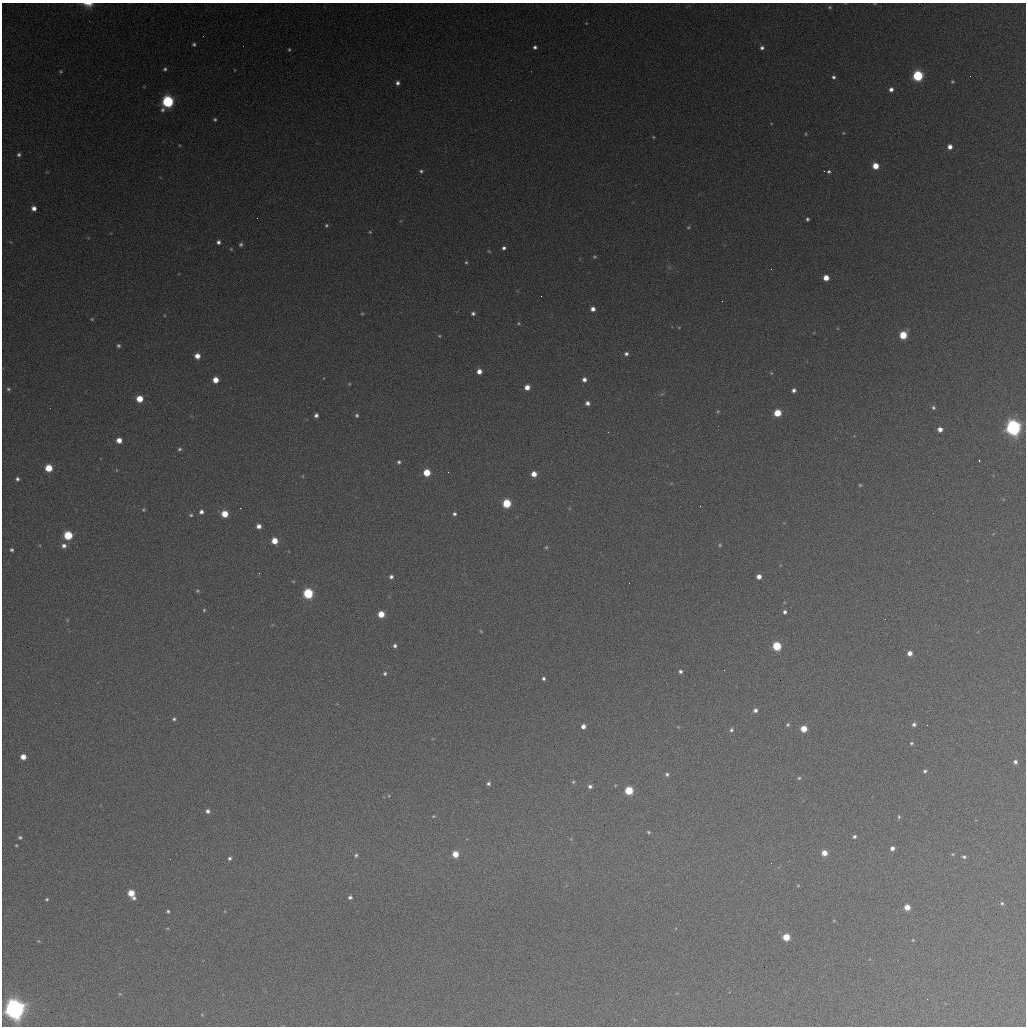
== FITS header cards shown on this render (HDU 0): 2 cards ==
NAXIS1  =                 1024 / length of data axis 1
NAXIS2  =                 1024 / length of data axis 2

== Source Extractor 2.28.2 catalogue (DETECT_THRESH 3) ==
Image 1024 x 1024 px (HDU 0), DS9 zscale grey, 1 PNG px = 1 image px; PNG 1028 x 1028 px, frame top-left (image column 1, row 1024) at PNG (2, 3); no overlay
Background 366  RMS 16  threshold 47.6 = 3 sigma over >= 5 px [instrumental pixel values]
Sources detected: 159; all 159 listed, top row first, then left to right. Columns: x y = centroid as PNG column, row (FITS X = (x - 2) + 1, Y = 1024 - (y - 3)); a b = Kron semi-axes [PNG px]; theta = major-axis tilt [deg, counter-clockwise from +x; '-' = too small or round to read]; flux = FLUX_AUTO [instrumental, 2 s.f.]
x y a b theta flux
88 4 13 6 -5 9.1e+03
830 7 5 4 - 1.5e+03
586 23 4 3 - 7.7e+02
194 44 4 4 - 2.1e+03
535 47 4 4 - 2.8e+03
762 48 5 5 - 3.0e+03
289 49 4 3 - 1.4e+03
165 69 5 4 - 2.0e+03
234 70 3 2 - 6.6e+02
61 71 4 4 - 1.3e+03
918 76 6 6 - 9.8e+04
833 77 5 4 - 2.2e+03
952 81 4 4 - 1.2e+03
398 83 5 4 - 3.3e+03
891 89 5 4 - 4.6e+03
168 102 7 6 - 1.5e+05
215 119 4 4 - 1.6e+03
843 133 3 3 - 8.7e+02
806 134 4 3 - 9.2e+02
653 137 4 4 - 1.1e+03
179 145 4 3 - 8.7e+02
950 147 4 4 - 6.2e+03
19 155 4 4 - 2.3e+03
875 166 5 5 - 1.6e+04
421 171 4 4 - 1.9e+03
829 172 3 3 - 1.8e+03
34 208 5 4 - 5.8e+03
257 218 2 2 - 4.9e+02
807 219 4 3 - 2.0e+03
326 225 4 4 - 1.5e+03
688 227 5 4 - 1.3e+03
370 232 4 2 - 1.0e+03
218 242 5 5 - 3.3e+03
241 244 5 5 - 2.2e+03
504 248 4 4 - 2.9e+03
231 249 5 3 - 1.1e+03
489 251 5 4 - 1.2e+03
594 257 5 4 - 1.4e+03
466 262 4 4 - 1.5e+03
826 278 5 5 - 1.1e+04
541 296 2 2 - 7.5e+02
593 309 5 4 - 5.2e+03
473 313 5 5 - 2.7e+03
362 314 4 3 - 1.1e+03
92 319 4 3 - 1.0e+03
519 323 5 4 - 1.3e+03
679 327 5 3 - 8.8e+02
903 335 6 5 - 3.2e+04
439 336 4 4 - 1.1e+03
118 346 5 4 - 2.0e+03
626 354 5 5 - 2.9e+03
197 356 5 5 - 8.4e+03
479 371 5 5 - 7.4e+03
771 373 5 4 - 1.1e+03
584 379 5 5 - 4.5e+03
215 380 5 5 - 1.2e+04
349 384 5 4 - 1.1e+03
527 387 5 5 - 8.8e+03
8 389 5 4 - 1.9e+03
794 390 4 4 - 3.4e+03
140 399 5 5 - 1.9e+04
587 403 5 4 - 4.0e+03
933 407 5 4 - 1.8e+03
718 411 5 4 - 1.1e+03
777 413 5 5 - 2.4e+04
316 415 4 4 - 3.1e+03
357 415 5 5 - 2.1e+03
1013 428 7 6 - 4.2e+05
940 429 5 4 - 6.3e+03
119 440 5 5 - 9.2e+03
179 449 5 4 - 1.8e+03
979 460 2 2 - 7.6e+02
399 462 4 4 - 2.1e+03
49 468 5 5 - 2.5e+04
448 472 3 2 - 7.9e+02
427 473 5 5 - 2.3e+04
534 474 5 5 - 9.9e+03
303 476 5 3 - 7.7e+02
17 479 4 4 - 2.3e+03
860 485 4 4 - 1.3e+03
507 503 6 5 - 4.4e+04
143 510 4 4 - 1.2e+03
201 512 5 4 - 3.9e+03
225 514 5 5 - 1.9e+04
454 514 4 4 - 2.4e+03
191 515 4 4 - 1.5e+03
259 526 4 4 - 5.7e+03
68 535 5 5 - 4.9e+04
274 541 5 5 - 1.6e+04
720 545 4 3 - 1.3e+03
64 546 6 6 - 4.4e+03
546 547 5 4 - 1.3e+03
11 550 4 3 - 2.0e+03
391 577 5 4 - 3.1e+03
759 577 4 4 - 6.4e+03
293 581 5 3 - 8.8e+02
629 583 2 2 - 4.2e+02
197 591 5 4 - 1.5e+03
308 593 6 6 - 8.2e+04
204 610 4 4 - 1.2e+03
785 612 4 4 - 2.7e+03
381 614 5 5 - 1.7e+04
885 619 2 2 - 2.3e+03
481 631 3 3 - 9.8e+02
395 646 5 4 - 2.6e+03
777 646 5 5 - 4.9e+04
910 653 4 4 - 6.8e+03
724 670 2 2 - 9.9e+02
680 671 4 4 - 2.5e+03
385 673 5 5 - 1.9e+03
543 678 4 4 - 2.1e+03
755 710 5 5 - 3.7e+03
174 719 5 4 - 1.9e+03
914 724 5 5 - 2.8e+03
788 725 4 4 - 1.6e+03
927 725 2 2 - 5.1e+02
583 726 4 4 - 5.1e+03
804 729 5 5 - 1.6e+04
731 730 5 5 - 2.0e+03
911 743 4 4 - 1.4e+03
23 757 5 5 - 9.5e+03
1015 762 4 4 - 3.0e+03
925 771 4 4 - 2.0e+03
667 774 5 5 - 2.1e+03
799 778 5 4 - 1.5e+03
573 782 5 4 - 1.4e+03
488 783 4 4 - 2.3e+03
590 786 5 4 - 2.9e+03
629 791 5 5 - 4.1e+04
208 811 5 5 - 3.6e+03
433 816 4 3 - 9.3e+02
899 817 6 4 90 1.6e+03
648 832 5 3 - 1.5e+03
20 837 4 4 - 1.7e+03
854 837 4 4 - 2.4e+03
16 845 3 3 - 1.1e+03
892 848 5 4 - 4.5e+03
824 853 5 5 - 1.1e+04
455 854 5 5 - 1.4e+04
953 854 5 4 - 1.3e+03
356 855 5 4 - 1.8e+03
964 857 5 5 - 2.1e+03
230 858 4 4 - 2.3e+03
771 863 2 2 - 5.1e+02
798 886 5 3 - 9.2e+02
131 893 8 5 -61 2.3e+04
350 897 4 4 - 2.3e+03
47 899 4 4 - 1.4e+03
1002 903 5 5 - 2.0e+03
907 907 5 5 - 1.3e+04
168 911 4 4 - 1.7e+03
167 928 5 3 - 1.0e+03
786 937 5 5 - 2.3e+04
913 940 4 4 - 9.4e+02
38 941 4 4 - 9.7e+02
120 994 5 4 - 1.0e+03
927 999 2 2 - 6.0e+02
14 1009 7 7 - 1.0e+06
202 1015 4 3 - 7.5e+02
At the frame edge (FLAGS 8, measured only in part): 1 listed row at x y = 88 4